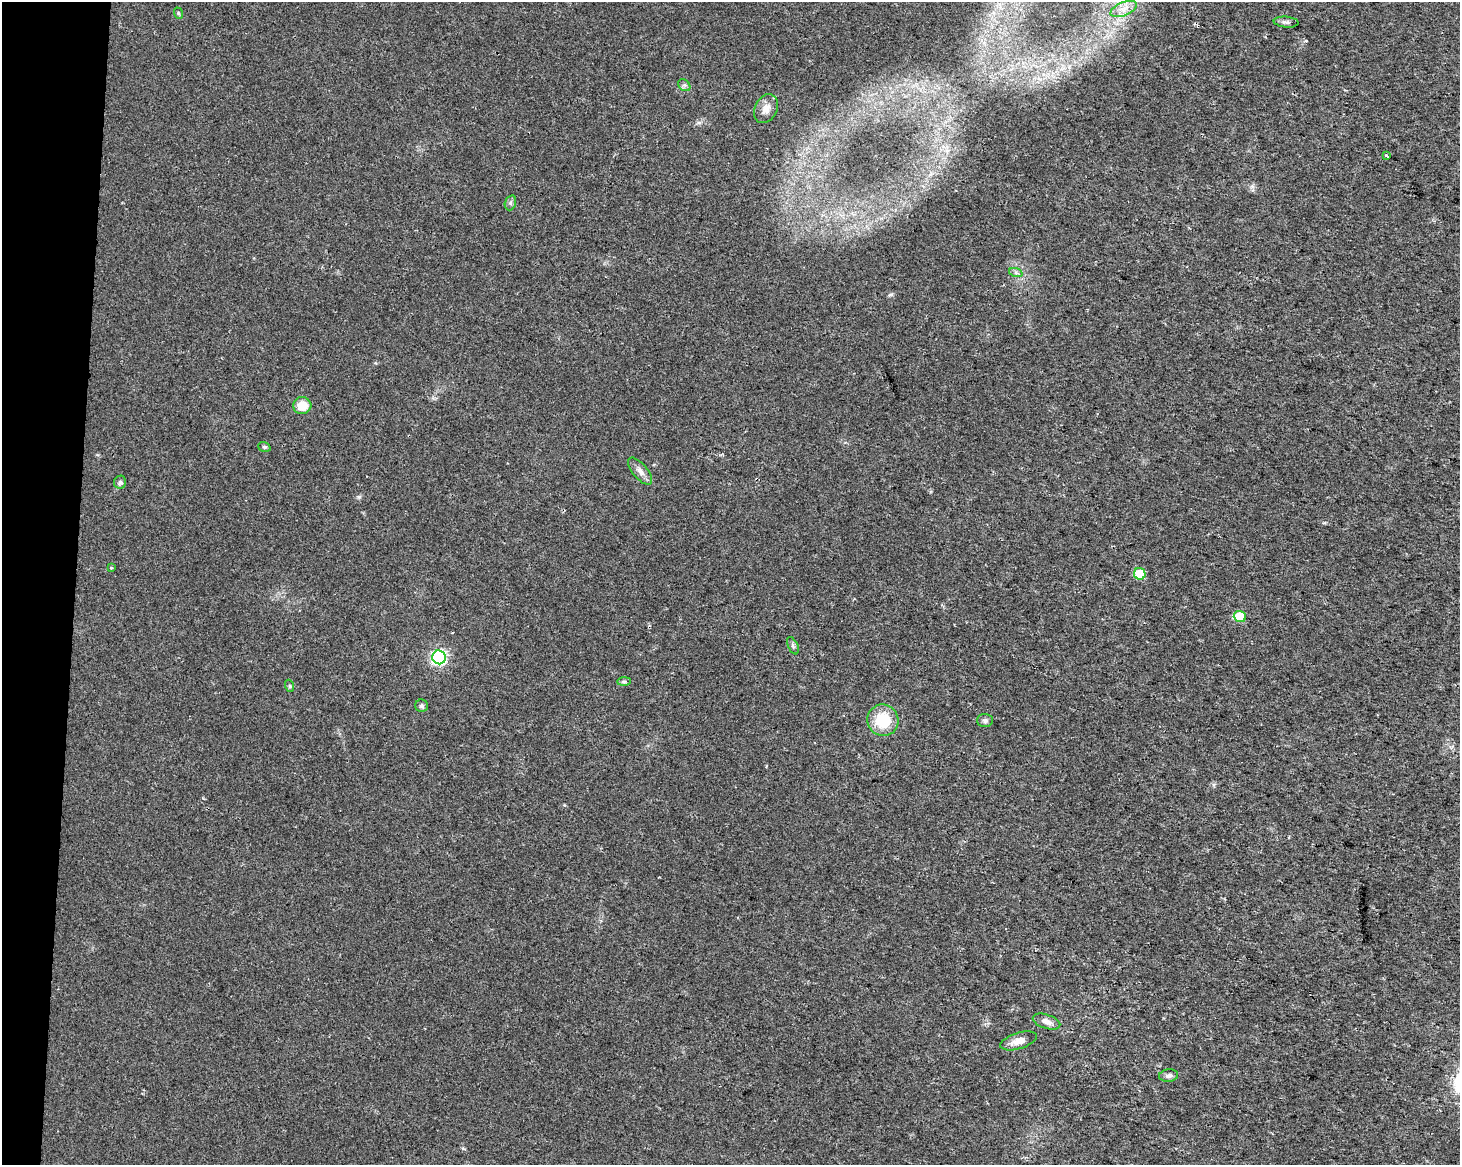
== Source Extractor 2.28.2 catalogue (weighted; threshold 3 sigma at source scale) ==
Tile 7 of 3 x 4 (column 1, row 3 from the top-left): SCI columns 286-1743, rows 1164-2326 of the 4889 x 4662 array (HDU 1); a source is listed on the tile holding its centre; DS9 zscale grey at full resolution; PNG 1462 x 1167 px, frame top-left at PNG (2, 2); each listed source drawn as its Kron ellipse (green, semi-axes under 4 px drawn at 4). Shown black and unused: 5% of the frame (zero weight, under 2 of 3 exposures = <1% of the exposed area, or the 3 px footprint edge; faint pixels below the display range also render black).
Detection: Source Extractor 2.28.2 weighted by HDU 2 'WHT'; one run over the whole footprint, this tile lists its part. Background 0.0254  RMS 0.0053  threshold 0.0239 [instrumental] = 3 sigma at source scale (4.5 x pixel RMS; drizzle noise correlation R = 1.50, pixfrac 1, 0.0396/0.0396 arcsec/px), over >= 5 px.
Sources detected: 26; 1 cosmic-ray / hot-pixel residue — neither listed nor drawn; the other 25 listed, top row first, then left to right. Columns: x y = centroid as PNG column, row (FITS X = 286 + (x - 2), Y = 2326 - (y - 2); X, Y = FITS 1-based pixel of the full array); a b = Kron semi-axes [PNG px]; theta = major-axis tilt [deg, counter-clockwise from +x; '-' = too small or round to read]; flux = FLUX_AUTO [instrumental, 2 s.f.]
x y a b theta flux
1124 9 14 6 23 4.4
178 13 6 3 -71 0.55
1286 22 12 5 -5 1.5
684 85 7 5 -41 1.1
766 109 15 11 62 5
1386 156 3 3 - 2.2
510 203 8 5 72 1.3
1016 273 7 4 -19 1.1
302 406 9 8 - 8.2
264 447 6 4 -19 0.77
640 471 16 7 -49 3.2
120 482 6 6 - 1.4
111 568 3 3 - 0.68
1140 574 6 5 - 18
1240 617 6 5 - 20
793 646 9 5 -64 1.2
439 657 7 6 - 95
624 682 7 4 1 1.1
290 686 6 4 -71 0.63
421 706 6 6 - 1.2
883 720 16 15 - 18
985 721 8 6 -1 1.5
1046 1022 14 7 -18 3.3
1019 1041 19 8 17 5
1168 1076 9 6 7 1.7